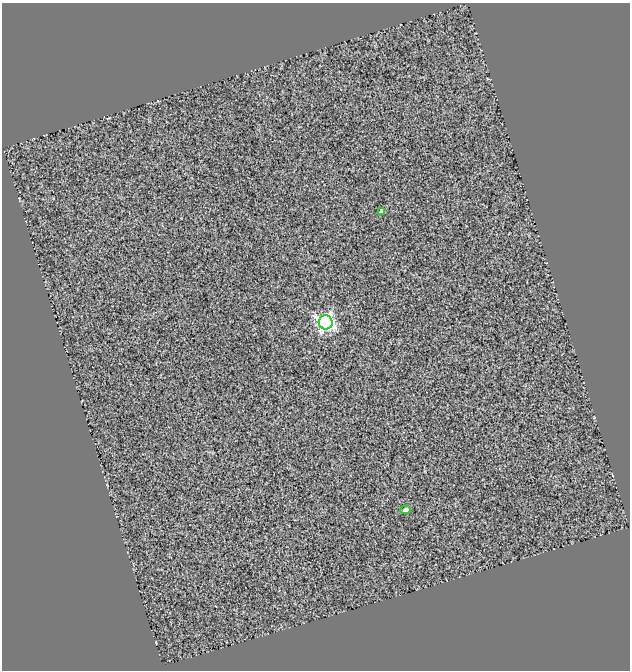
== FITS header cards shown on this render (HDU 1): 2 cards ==
NAXIS1  =                  628
NAXIS2  =                  668

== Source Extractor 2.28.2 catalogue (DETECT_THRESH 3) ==
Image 628 x 668 px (HDU 1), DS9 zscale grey, 1 PNG px = 1 image px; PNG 632 x 672 px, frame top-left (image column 1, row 668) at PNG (2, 3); each listed source drawn as its Kron ellipse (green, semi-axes under 4 px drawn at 4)
Background -0.0867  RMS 4.9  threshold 14.7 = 3 sigma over >= 5 px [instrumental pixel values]
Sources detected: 3; all 3 listed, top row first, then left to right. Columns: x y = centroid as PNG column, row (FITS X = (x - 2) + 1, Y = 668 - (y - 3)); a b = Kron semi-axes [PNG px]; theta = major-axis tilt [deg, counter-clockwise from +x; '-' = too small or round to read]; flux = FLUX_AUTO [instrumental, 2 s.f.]
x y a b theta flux
382 211 4 4 - 1500
326 322 7 7 - 98000
406 510 5 4 - 2000